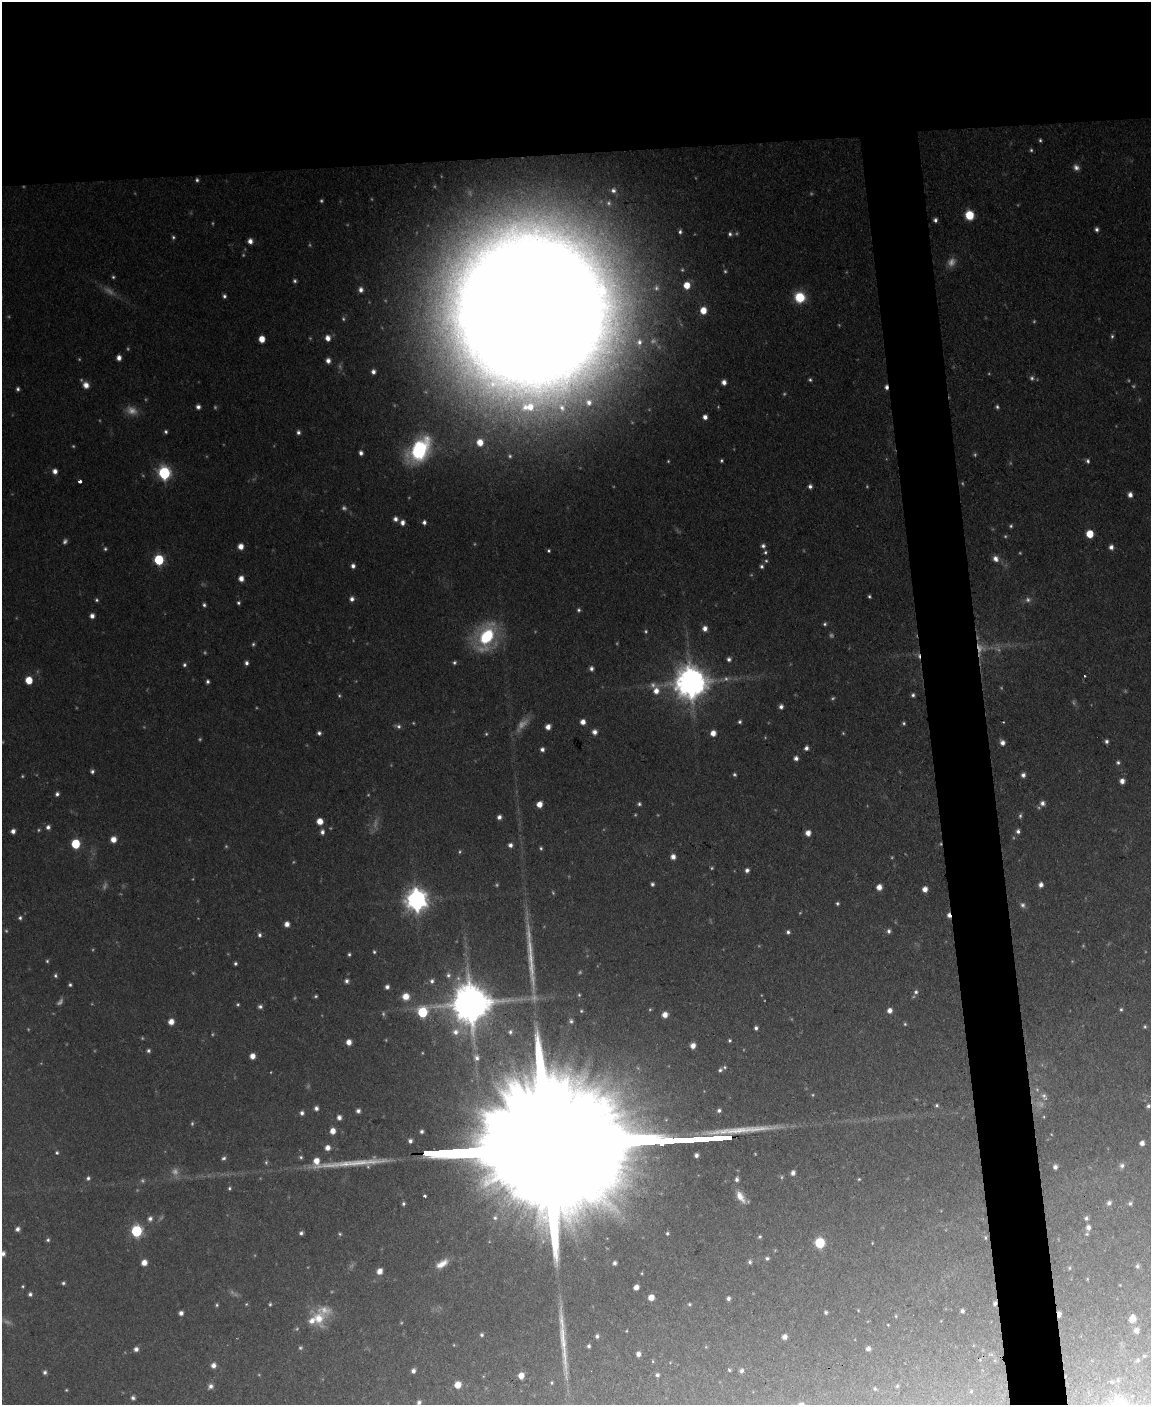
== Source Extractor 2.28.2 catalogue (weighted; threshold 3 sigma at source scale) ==
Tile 2 of 4 x 3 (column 2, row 1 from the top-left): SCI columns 1150-2298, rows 3044-4446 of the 4596 x 4572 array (HDU 1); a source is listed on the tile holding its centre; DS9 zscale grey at full resolution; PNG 1153 x 1407 px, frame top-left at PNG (2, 2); no overlay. Shown black and unused: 15% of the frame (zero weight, under 2 of 3 exposures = <1% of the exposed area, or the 3 px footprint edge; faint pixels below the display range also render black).
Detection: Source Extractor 2.28.2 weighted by HDU 2 'WHT'; one run over the whole footprint, this tile lists its part. Background 0.11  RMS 0.0071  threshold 0.0321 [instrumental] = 3 sigma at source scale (4.5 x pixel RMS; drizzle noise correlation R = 1.50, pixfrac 1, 0.05/0.05 arcsec/px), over >= 5 px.
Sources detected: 389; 108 too faint to see at this stretch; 1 cosmic-ray / hot-pixel residue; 3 long thin detections or spike segments (spike, bleed or trail) — not listed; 6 inside a brighter listed object's ellipse — not listed separately; the other 271 listed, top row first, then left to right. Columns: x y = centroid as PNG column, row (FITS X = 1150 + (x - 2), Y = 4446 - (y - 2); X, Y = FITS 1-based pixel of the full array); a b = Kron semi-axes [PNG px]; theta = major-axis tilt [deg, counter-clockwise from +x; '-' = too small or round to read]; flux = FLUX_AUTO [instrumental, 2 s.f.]
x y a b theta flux
1040 140 5 3 - 1.3
1076 167 9 7 -47 3.7
197 180 5 4 - 1.6
613 190 5 5 - 2
969 215 8 8 - 18
935 220 4 4 - 2.3
1097 229 6 5 - 2.3
680 232 5 4 - 1.8
730 234 6 6 - 2
173 237 5 5 - 1.4
250 241 5 5 - 4.5
113 277 5 5 - 1.3
295 281 6 5 - 1.7
687 285 6 6 - 11
361 290 6 5 - 3.5
224 296 4 4 - 1.9
800 297 10 10 - 23
530 310 90 87 -80 11000
703 310 7 6 - 11
1112 336 6 4 81 1.6
328 338 6 5 - 5.4
262 339 5 5 - 10
639 342 6 6 - 2.3
119 358 5 5 - 4.5
328 361 6 5 - 3.7
373 372 4 4 - 3.2
1032 378 7 6 - 2.2
810 380 5 4 - 1.4
724 382 5 4 - 4.4
86 385 8 7 - 6
886 387 7 4 -89 2.7
18 389 4 3 - 1.8
589 402 12 11 - 12
198 407 5 4 - 2.8
562 407 14 10 -61 9.1
997 407 5 4 - 1.6
705 417 4 4 - 3.8
166 432 5 4 - 1.6
298 432 5 5 - 2.4
480 442 8 7 - 10
419 450 29 18 53 86
361 453 5 4 - 2.9
721 460 4 3 - 1.2
1088 461 6 5 - 2
55 471 6 5 - 4.3
164 473 7 6 - 130
80 481 4 3 - 4
810 486 5 4 - 2.7
1130 495 6 5 - 4.1
395 519 6 6 - 3.5
424 522 5 4 - 2.7
402 523 6 5 - 4
1011 526 5 5 - 1.3
1090 534 6 5 - 16
241 546 6 5 - 6.7
763 546 6 6 - 2.5
1111 547 6 5 - 3.5
105 549 5 5 - 1.4
549 551 4 4 - 1.3
765 552 6 5 - 1.7
996 559 8 7 - 4.8
159 560 6 6 - 61
766 561 6 5 - 1.4
353 566 5 4 - 3
762 566 6 5 - 1.9
241 578 6 5 - 5.8
869 596 4 4 - 1.3
352 599 6 5 - 3.1
97 600 5 5 - 1.4
238 603 5 5 - 1.5
204 605 5 4 - 1.8
579 610 6 5 - 1.7
92 616 5 5 - 3.8
825 624 5 4 - 1.5
705 628 6 5 - 4.6
486 636 29 19 69 64
253 644 5 5 - 1.4
729 659 5 5 - 2.3
454 662 5 4 - 1.6
246 663 5 5 - 2.5
184 665 5 5 - 1.7
591 668 5 5 - 2.6
1084 676 3 2 - 1.1
29 680 5 5 - 17
208 681 5 4 - 1.9
691 682 10 10 - 1800
656 691 11 8 81 7.8
913 695 4 4 - 1.8
781 707 5 5 - 2.8
583 722 5 5 - 5.3
740 722 4 4 - 1.5
904 723 4 4 - 1.2
548 727 5 5 - 5.1
594 732 6 5 - 3.8
319 733 5 4 - 2.1
713 733 5 5 - 6.7
1106 741 5 4 - 2.2
1002 742 6 5 - 4.1
806 748 5 4 - 2.8
542 749 5 5 - 2.6
796 758 5 5 - 3.2
1118 762 5 5 - 1.8
92 771 5 5 - 2.1
734 774 5 4 - 1.4
1023 775 5 4 - 3
1122 781 5 5 - 4.8
57 794 5 5 - 2.3
1042 803 7 7 - 3.7
539 804 5 5 - 7.5
639 804 5 4 - 1.6
499 817 5 5 - 3.1
320 821 5 5 - 10
48 827 6 5 - 2.8
13 831 4 4 - 3.8
1018 831 5 5 - 2.7
322 832 6 5 - 2.9
808 833 5 5 - 6.2
113 839 6 6 - 6.9
75 844 6 5 - 39
510 845 5 5 - 3.1
541 848 5 4 - 1.3
673 857 5 5 - 4.1
747 870 5 4 - 2.7
652 884 4 4 - 1.7
1041 885 6 5 - 3.6
879 887 5 5 - 6.5
925 889 5 5 - 5.3
416 900 8 8 - 630
837 903 4 4 - 1.4
949 915 7 4 -74 4
20 918 5 5 - 1.8
287 924 5 5 - 4.8
889 931 6 5 - 2.3
788 932 4 4 - 2.1
259 935 6 5 - 2.2
374 952 4 3 - 1.2
349 954 4 4 - 1.4
47 961 5 4 - 1.2
235 963 4 4 - 1.5
448 975 8 7 - 3
55 976 6 5 - 1.6
347 981 5 5 - 2.3
432 981 7 6 - 2.8
70 985 4 3 - 1.4
387 987 5 4 - 2.7
916 992 6 6 - 2.1
316 996 4 3 - 1.2
406 996 8 7 - 9.5
471 1003 13 12 - 3100
260 1006 6 5 - 2.2
1121 1009 5 4 - 1.3
889 1010 6 5 - 4.5
581 1011 5 4 - 1
422 1012 8 7 - 54
665 1015 5 5 - 6.8
571 1021 6 5 - 1.9
171 1022 5 5 - 7.2
905 1024 4 4 - 1.1
1145 1027 5 4 - 1.3
756 1028 4 4 - 2
510 1032 8 7 - 3.2
729 1040 4 4 - 1.2
349 1042 5 4 - 5.8
693 1046 5 5 - 5.1
148 1051 5 5 - 1.7
252 1056 5 5 - 5.7
476 1057 12 10 -77 6.6
720 1070 6 5 - 1.7
1044 1096 12 7 -54 4
937 1105 5 4 - 1.3
1148 1106 5 5 - 2
316 1108 5 5 - 2.7
719 1110 5 5 - 2.2
358 1111 4 4 - 2.5
302 1113 5 5 - 2.5
339 1117 5 4 - 3.4
1044 1117 5 3 - 0.71
333 1131 6 5 - 6.5
422 1131 4 4 - 1.9
1142 1143 5 4 - 3.9
552 1146 193 25 3 130000
327 1148 5 5 - 4.8
57 1153 5 5 - 1.3
223 1158 6 5 - 1.9
316 1161 9 7 -82 8.5
1122 1166 7 6 - 2.8
1055 1167 5 4 - 3
793 1173 6 5 - 3.3
88 1178 5 5 - 1.8
737 1179 6 5 - 2.5
859 1179 4 4 - 0.9
229 1188 5 5 - 1.3
424 1196 3 3 - 1.9
740 1197 17 8 -58 8.8
1109 1203 7 6 - 2.7
1130 1203 7 5 29 1.8
403 1204 5 4 - 1.4
495 1218 7 6 - 2.2
1086 1218 6 5 - 1.9
150 1219 7 6 - 2.9
1088 1227 6 6 - 3.2
17 1229 5 4 - 2.9
136 1231 6 6 - 94
301 1233 4 4 - 2.2
667 1233 4 3 - 1.1
1087 1234 6 5 - 1.3
759 1237 6 5 - 1.4
985 1238 5 3 - 0.83
48 1240 5 5 - 1.5
820 1243 7 7 - 31
872 1243 4 3 - 0.61
3 1253 6 5 - 3.1
767 1258 5 4 - 2
750 1262 6 5 - 2
144 1263 5 5 - 7.3
614 1263 4 4 - 2.4
442 1264 16 8 32 8.9
1137 1266 6 5 - 2
1069 1268 5 5 - 1.2
379 1271 6 5 - 6.3
642 1273 4 3 - 0.74
1087 1279 4 4 - 0.7
63 1283 4 3 - 1.4
1120 1285 3 3 - 0.51
636 1287 5 4 - 4.9
30 1294 4 4 - 1.8
651 1297 5 5 - 8.1
728 1298 5 4 - 2.2
995 1303 6 5 - 2.1
246 1304 5 4 - 0.84
270 1304 5 3 - 1.2
689 1304 5 5 - 1.3
217 1305 5 4 - 1.1
858 1310 4 3 - 0.69
962 1311 4 4 - 2.1
826 1312 4 4 - 1.6
181 1313 4 4 - 3.3
1059 1314 6 4 86 4.5
896 1316 5 4 - 0.84
318 1318 25 15 -62 18
1132 1318 7 6 - 7.8
888 1325 3 3 - 0.65
1136 1330 6 5 - 4.3
482 1335 5 5 - 1.7
597 1336 5 4 - 2
785 1337 5 5 - 4.3
589 1346 4 4 - 1.6
300 1348 6 5 - 1.5
136 1349 6 5 - 3.4
868 1349 5 5 - 3.2
638 1354 5 4 - 3.5
1144 1356 5 4 - 0.91
1138 1360 5 5 - 1.2
653 1361 5 3 - 0.82
213 1365 6 5 - 4.4
729 1370 4 4 - 1.1
413 1371 5 4 - 3.1
742 1371 5 5 - 2.6
45 1372 5 4 - 2
657 1375 5 4 - 1.7
521 1376 5 5 - 7.2
1118 1380 5 5 - 1.2
1112 1382 5 4 - 1.1
551 1383 4 4 - 1
458 1385 6 6 - 10
210 1386 7 6 - 3.4
897 1386 4 4 - 0.99
875 1389 4 4 - 1.3
971 1391 5 4 - 0.97
133 1398 5 4 - 2.2
419 1402 6 5 - 2.7
Overlapping masked pixels (flux is a lower limit): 7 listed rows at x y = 530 310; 886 387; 949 915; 471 1003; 552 1146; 995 1303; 1059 1314
Isophote crosses this tile's border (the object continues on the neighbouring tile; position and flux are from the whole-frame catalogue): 2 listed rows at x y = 3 1253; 419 1402